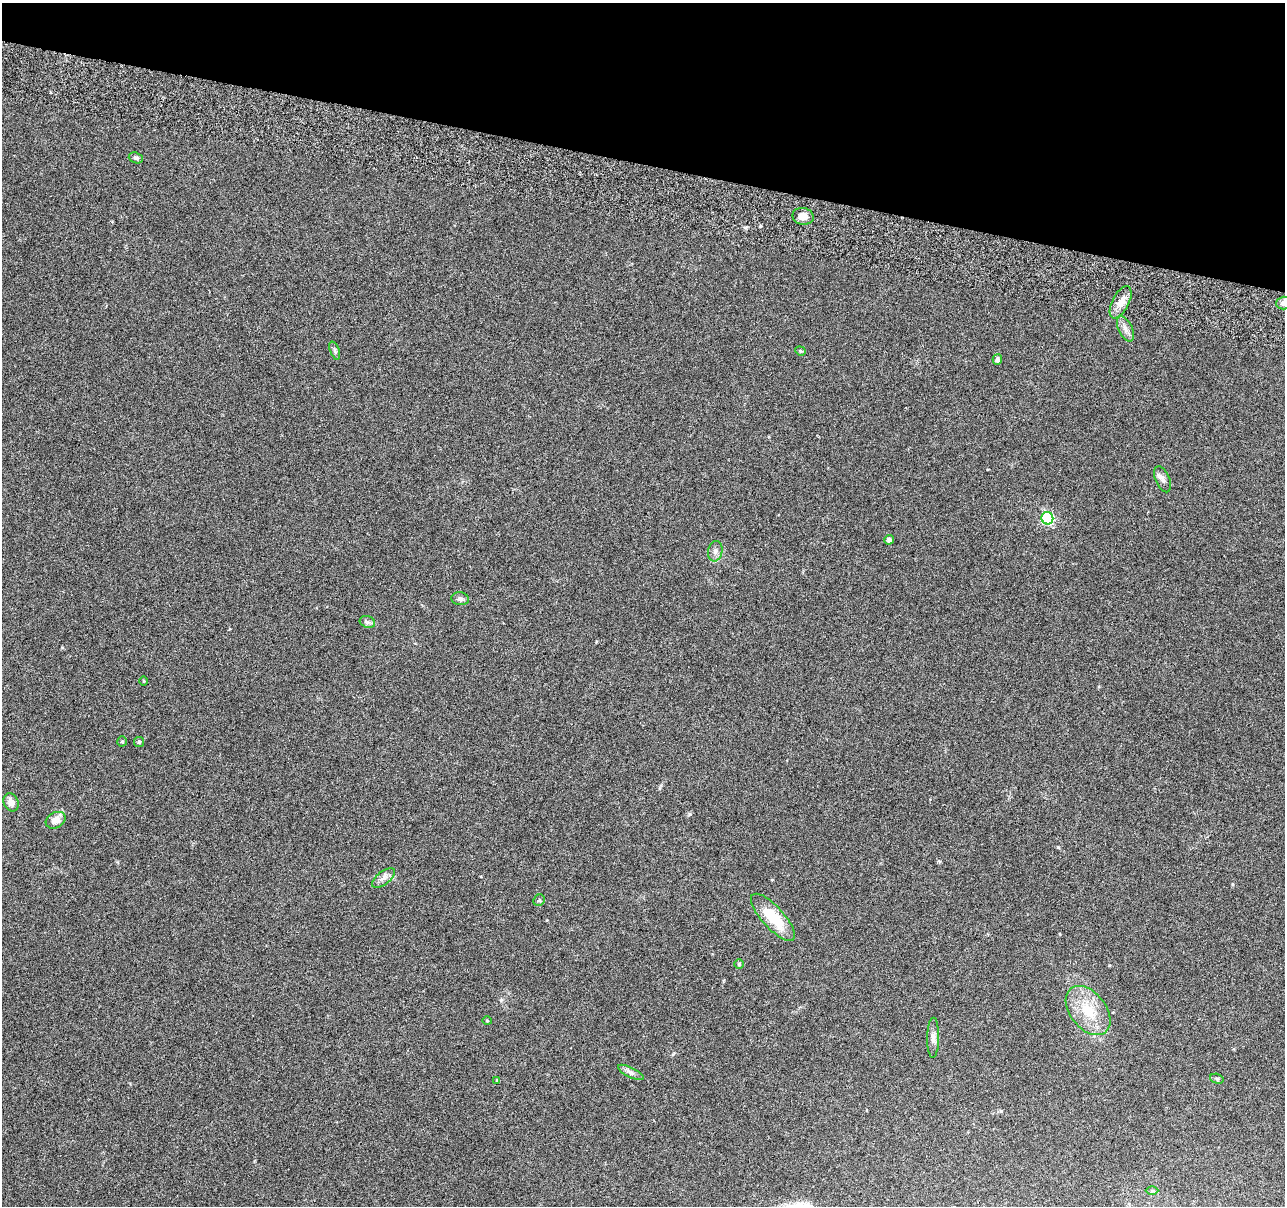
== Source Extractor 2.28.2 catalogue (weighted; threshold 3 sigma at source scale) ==
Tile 2 of 4 x 4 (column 2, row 1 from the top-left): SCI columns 1300-2582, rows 3889-5092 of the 5170 x 5431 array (HDU 1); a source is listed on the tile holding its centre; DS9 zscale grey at full resolution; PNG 1287 x 1208 px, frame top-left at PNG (2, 3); each listed source drawn as its Kron ellipse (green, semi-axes under 4 px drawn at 4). Shown black and unused: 13% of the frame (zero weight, under 3 of 6 exposures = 3% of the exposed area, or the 3 px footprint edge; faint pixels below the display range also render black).
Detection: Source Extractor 2.28.2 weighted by HDU 2 'WHT'; one run over the whole footprint, this tile lists its part. Background 0.0304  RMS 0.004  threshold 0.0163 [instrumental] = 3 sigma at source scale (4.09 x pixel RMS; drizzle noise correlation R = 1.36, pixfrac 0.8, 0.0396/0.0396 arcsec/px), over >= 5 px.
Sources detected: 30; all 30 listed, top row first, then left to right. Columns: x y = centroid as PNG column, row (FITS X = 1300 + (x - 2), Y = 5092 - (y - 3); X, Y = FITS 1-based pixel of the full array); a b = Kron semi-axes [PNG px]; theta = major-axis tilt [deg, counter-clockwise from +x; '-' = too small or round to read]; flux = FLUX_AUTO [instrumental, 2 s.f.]
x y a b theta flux
136 158 7 5 -19 0.82
803 216 11 8 -11 2.6
1121 302 17 8 63 3.5
1284 303 7 6 - 1.9
1125 329 13 7 -64 2
335 350 9 4 -70 0.85
800 351 5 4 - 0.45
997 360 5 4 - 1.1
1162 479 14 7 -68 1.7
1047 518 6 6 - 35
889 540 5 4 - 1.3
715 551 10 7 79 1.5
460 599 9 6 -6 1.2
367 622 8 6 -20 0.94
144 681 4 3 - 0.28
122 741 5 4 - 0.47
139 742 5 5 - 0.52
11 802 9 7 -66 2.7
56 820 10 7 28 3.3
384 878 13 6 37 1.9
539 900 6 5 - 0.57
773 917 30 11 -48 12
739 964 5 5 - 0.45
1088 1011 28 18 -51 12
487 1021 5 3 - 0.33
933 1038 20 6 89 2.1
631 1072 14 5 -26 1.3
1217 1079 7 4 -18 0.6
497 1080 4 4 - 0.36
1152 1191 6 4 0 0.47
Isophote crosses this tile's border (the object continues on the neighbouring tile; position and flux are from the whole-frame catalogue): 1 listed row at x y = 1284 303
Unlisted compact peaks at least as high as the median listed source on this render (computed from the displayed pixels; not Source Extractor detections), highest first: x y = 760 226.